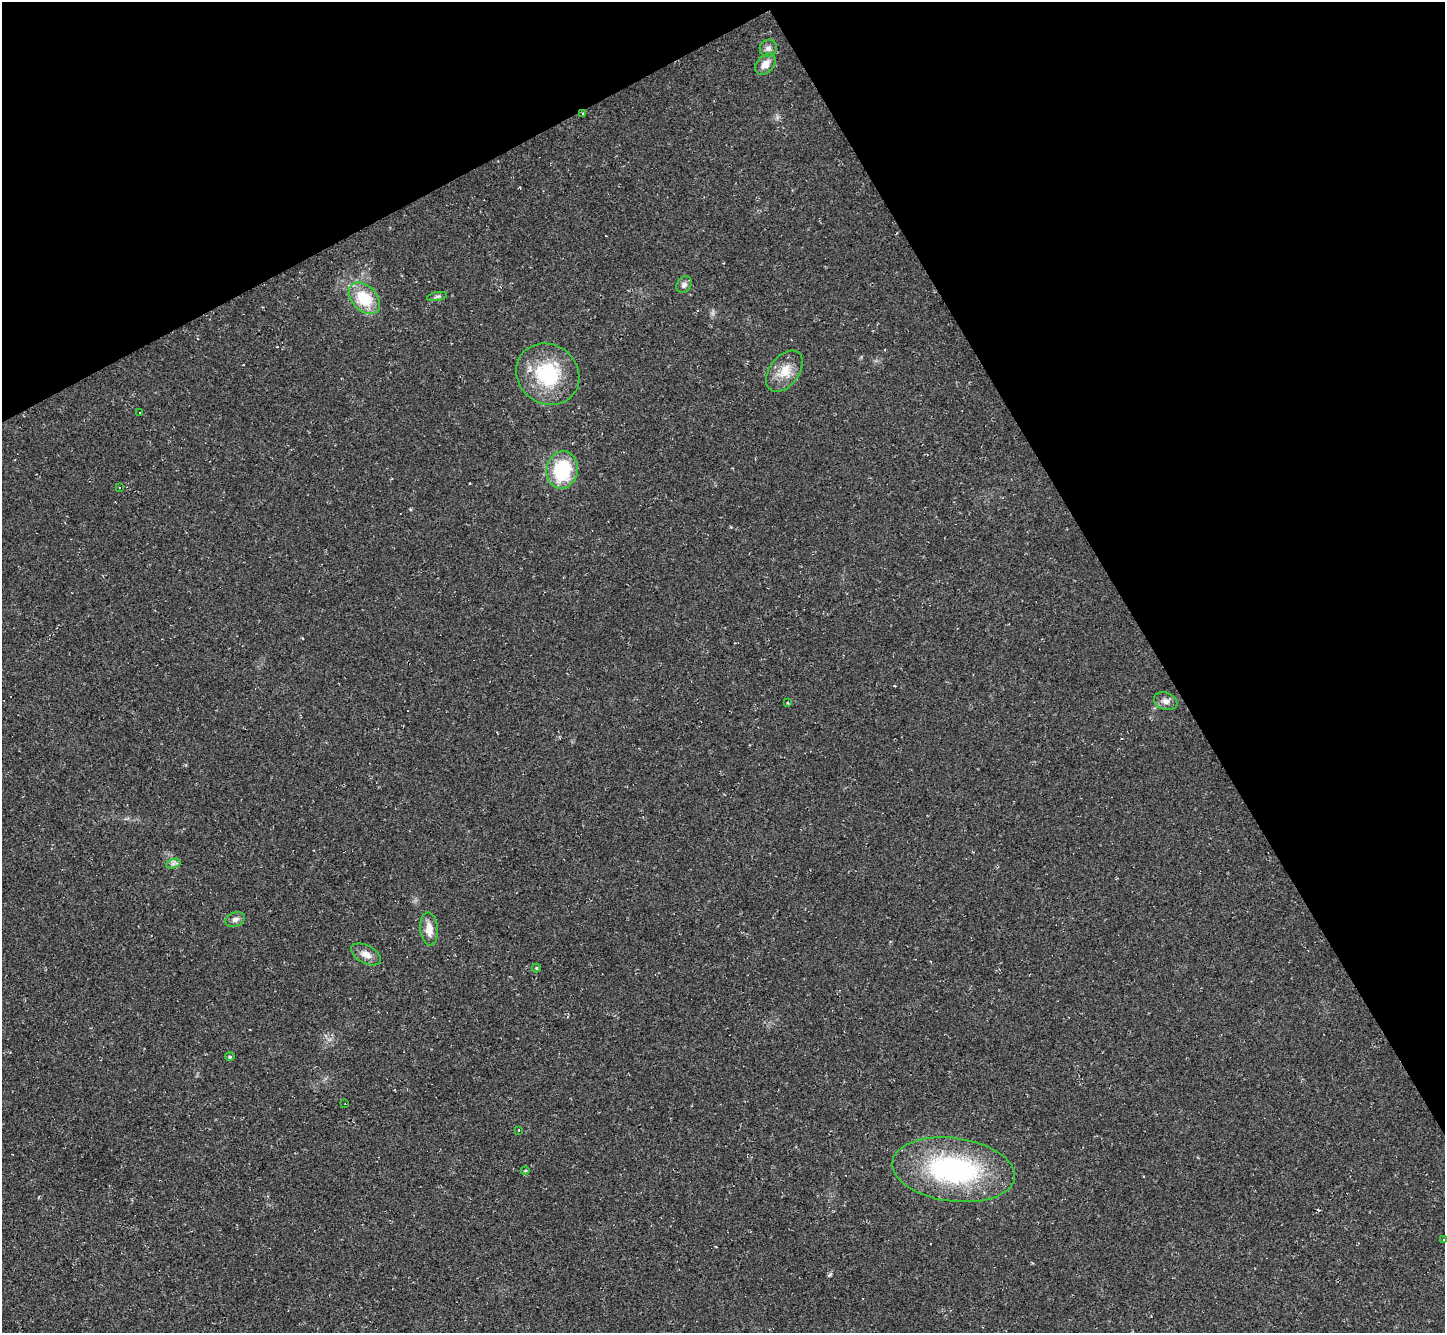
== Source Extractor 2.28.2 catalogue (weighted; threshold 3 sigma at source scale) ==
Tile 3 of 4 x 4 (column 3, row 1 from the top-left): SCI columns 2887-4329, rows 4280-5610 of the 5772 x 5763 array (HDU 1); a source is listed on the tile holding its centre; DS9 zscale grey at full resolution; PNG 1447 x 1335 px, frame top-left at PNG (2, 2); each listed source drawn as its Kron ellipse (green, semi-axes under 4 px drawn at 4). Shown black and unused: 29% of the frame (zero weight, under 2 of 3 exposures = <1% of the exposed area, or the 3 px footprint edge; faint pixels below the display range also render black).
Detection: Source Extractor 2.28.2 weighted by HDU 2 'WHT'; one run over the whole footprint, this tile lists its part. Background 0.045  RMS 0.0066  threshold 0.0299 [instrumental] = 3 sigma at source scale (4.5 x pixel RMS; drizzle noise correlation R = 1.50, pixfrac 1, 0.05/0.05 arcsec/px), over >= 5 px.
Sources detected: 28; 4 cosmic-ray / hot-pixel residue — neither listed nor drawn; the other 24 listed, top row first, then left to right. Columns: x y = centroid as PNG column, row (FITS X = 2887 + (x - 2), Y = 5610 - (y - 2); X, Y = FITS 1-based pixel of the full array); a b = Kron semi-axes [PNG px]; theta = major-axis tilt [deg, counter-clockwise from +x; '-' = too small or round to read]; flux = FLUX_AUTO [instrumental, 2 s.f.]
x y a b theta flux
768 48 9 8 - 2.8
765 64 12 8 48 6.1
583 114 3 2 - 0.61
684 284 9 7 58 2.5
437 296 10 4 11 1.5
364 298 18 12 -46 23
784 371 23 14 53 12
548 374 33 29 -37 45
140 413 3 2 - 0.43
562 470 19 15 81 40
119 487 3 3 - 1.5
1166 701 12 8 -20 3.6
788 703 4 2 - 0.66
173 864 7 4 19 1.8
235 919 10 7 19 2.7
429 929 16 8 -85 7.8
366 954 16 9 -28 5.4
536 968 4 4 - 0.71
230 1057 5 4 - 0.79
345 1104 2 2 - 0.37
519 1130 2 2 - 0.4
954 1170 62 32 -7 120
525 1171 4 3 - 0.67
1444 1239 3 3 - 2.4
Overlapping masked pixels (flux is a lower limit): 1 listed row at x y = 583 114
Isophote crosses this tile's border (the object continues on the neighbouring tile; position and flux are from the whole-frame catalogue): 1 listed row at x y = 1444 1239
Unlisted compact peaks at least as high as the median listed source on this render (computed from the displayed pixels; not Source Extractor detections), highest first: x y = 830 1274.